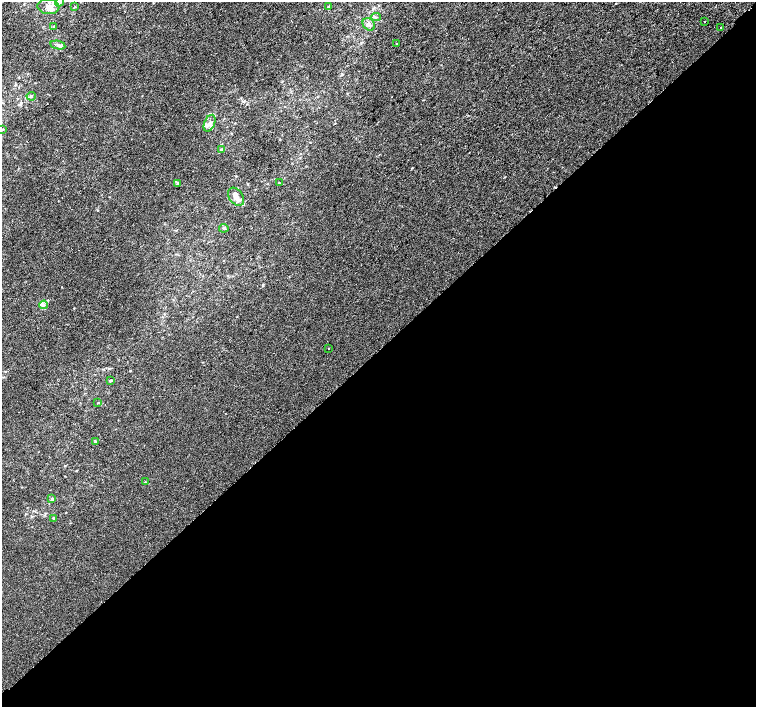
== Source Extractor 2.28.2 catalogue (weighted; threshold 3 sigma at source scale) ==
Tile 15 of 4 x 4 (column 3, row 4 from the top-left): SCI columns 3052-4558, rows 255-1663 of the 6096 x 6079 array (HDU 1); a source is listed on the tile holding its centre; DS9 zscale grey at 2 x 2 block average (1 PNG px = mean of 2 x 2 image px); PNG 758 x 709 px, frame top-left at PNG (2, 2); each listed source drawn as its Kron ellipse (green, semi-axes under 4 px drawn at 4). Shown black and unused: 51% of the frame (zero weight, under 2 of 3 exposures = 2% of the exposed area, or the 3 px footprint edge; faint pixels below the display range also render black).
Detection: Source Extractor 2.28.2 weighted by HDU 2 'WHT'; one run over the whole footprint, this tile lists its part. Background 7.39e-04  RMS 0.0038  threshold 0.0171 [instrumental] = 3 sigma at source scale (4.5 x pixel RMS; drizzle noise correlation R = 1.50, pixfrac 1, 0.0396/0.0396 arcsec/px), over >= 5 px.
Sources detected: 33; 1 cosmic-ray / hot-pixel residue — neither listed nor drawn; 5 inside a brighter listed object's ellipse — not listed separately; the other 27 listed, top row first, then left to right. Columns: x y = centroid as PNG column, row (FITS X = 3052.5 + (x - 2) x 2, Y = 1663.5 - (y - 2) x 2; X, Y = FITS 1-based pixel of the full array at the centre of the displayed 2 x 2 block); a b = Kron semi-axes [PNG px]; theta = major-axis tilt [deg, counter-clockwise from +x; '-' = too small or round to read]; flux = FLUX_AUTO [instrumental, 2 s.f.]
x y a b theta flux
59 2 5 4 - 1.9
48 7 11 7 -6 5.8
75 7 3 2 - 0.45
329 7 4 3 - 0.85
376 17 4 2 - 0.87
705 22 2 2 - 1.3
369 24 7 5 -44 3
54 26 3 2 - 0.65
721 27 2 2 - 2.4
397 43 3 2 - 0.49
58 45 7 4 -12 2.4
31 96 4 3 - 1.1
210 123 9 5 67 3.5
2 129 3 2 - 0.59
221 149 4 3 - 0.65
177 183 4 3 - 0.76
279 183 3 2 - 0.37
236 197 10 6 -54 5.9
224 228 4 3 - 1.1
44 305 4 3 - 1.2
328 348 2 2 - 0.47
111 380 4 3 - 1.4
98 403 3 2 - 0.5
96 441 4 2 - 0.73
145 482 3 2 - 0.43
52 499 4 4 - 1
53 518 4 3 - 1
Isophote crosses this tile's border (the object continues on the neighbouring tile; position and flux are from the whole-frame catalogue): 3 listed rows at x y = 59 2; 48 7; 2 129
Diffuse or blended objects may show on this block-average render without a row.